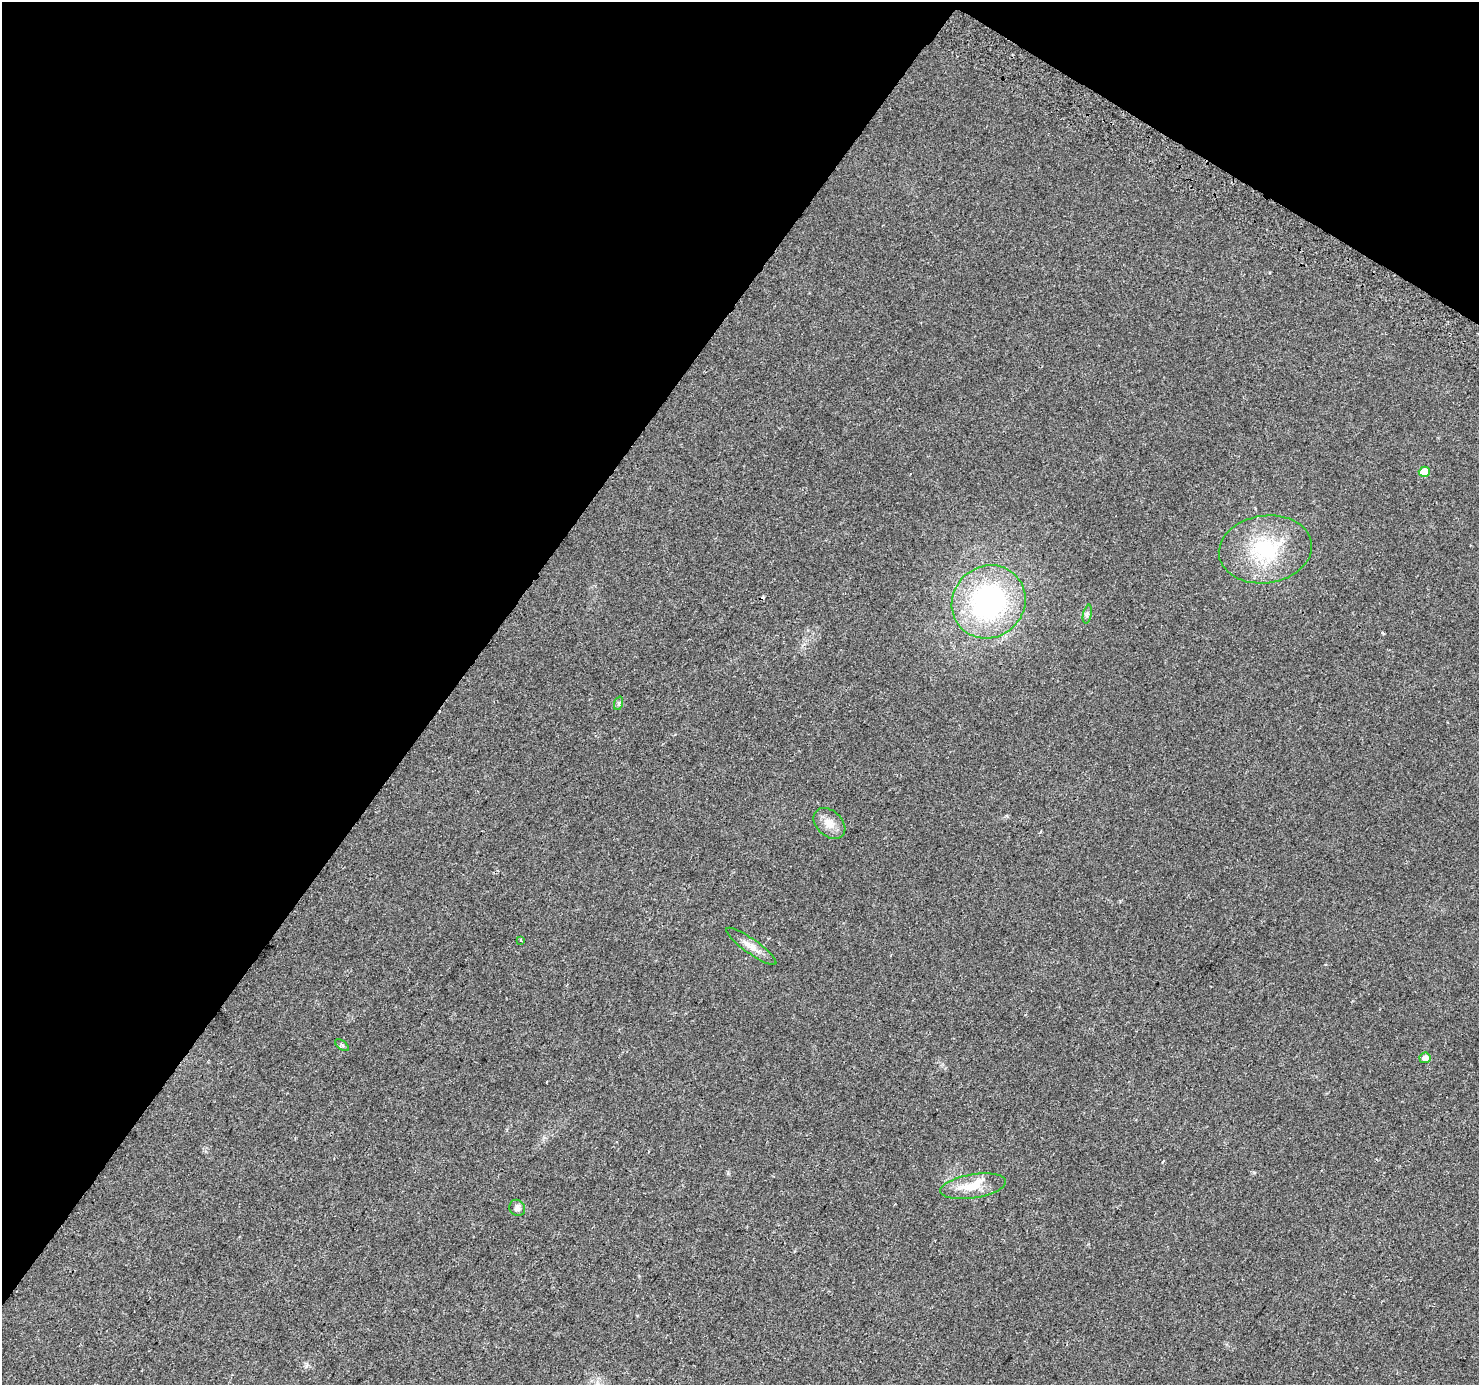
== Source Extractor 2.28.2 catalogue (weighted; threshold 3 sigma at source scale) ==
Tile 2 of 4 x 4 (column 2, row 1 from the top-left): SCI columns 1504-2980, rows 4374-5756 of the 5967 x 6046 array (HDU 1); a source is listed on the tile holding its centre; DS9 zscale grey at full resolution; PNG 1481 x 1387 px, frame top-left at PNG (2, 2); each listed source drawn as its Kron ellipse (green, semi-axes under 4 px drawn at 4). Shown black and unused: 35% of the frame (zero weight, under 2 of 3 exposures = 2% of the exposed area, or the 3 px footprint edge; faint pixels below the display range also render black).
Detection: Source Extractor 2.28.2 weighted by HDU 2 'WHT'; one run over the whole footprint, this tile lists its part. Background 0.0422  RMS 0.0063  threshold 0.0285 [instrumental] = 3 sigma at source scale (4.5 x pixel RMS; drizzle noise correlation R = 1.50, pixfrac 1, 0.0396/0.0396 arcsec/px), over >= 5 px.
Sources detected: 13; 1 cosmic-ray / hot-pixel residue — neither listed nor drawn; the other 12 listed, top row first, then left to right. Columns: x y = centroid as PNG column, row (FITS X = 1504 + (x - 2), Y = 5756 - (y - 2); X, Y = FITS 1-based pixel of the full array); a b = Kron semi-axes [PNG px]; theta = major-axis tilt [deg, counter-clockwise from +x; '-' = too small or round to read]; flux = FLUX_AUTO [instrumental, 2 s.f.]
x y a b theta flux
1424 472 5 5 - 13
1265 549 47 34 8 49
989 602 38 35 43 120
1087 614 9 4 77 1.3
619 703 7 4 72 0.96
829 823 18 12 -43 7.1
521 940 3 3 - 1.2
751 946 30 7 -36 6.3
342 1045 8 4 -38 1.1
1425 1058 5 5 - 4.4
973 1186 33 12 9 13
517 1208 8 7 - 2.4
Unlisted compact peaks at least as high as the median listed source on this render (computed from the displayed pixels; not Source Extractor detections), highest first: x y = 1254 1172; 306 1366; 728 1173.